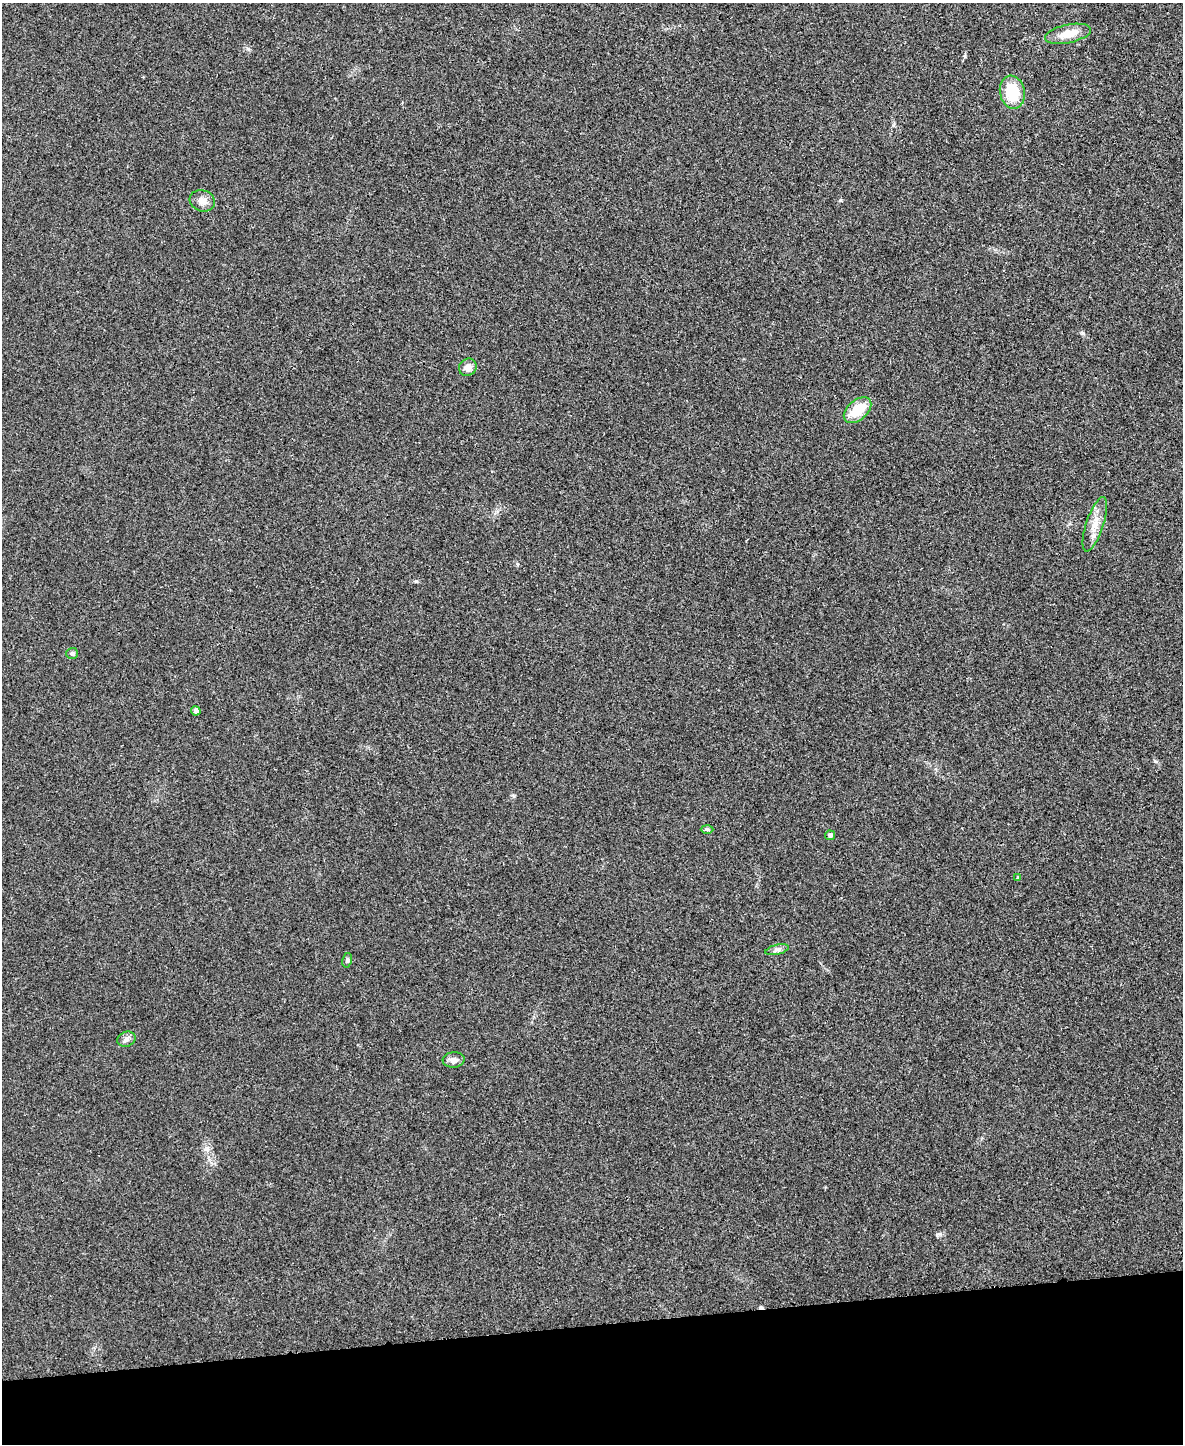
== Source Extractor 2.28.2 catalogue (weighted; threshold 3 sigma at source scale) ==
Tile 10 of 4 x 3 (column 2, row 3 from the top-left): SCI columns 1184-2364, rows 138-1579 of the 4730 x 4711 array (HDU 1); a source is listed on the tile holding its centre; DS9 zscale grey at full resolution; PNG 1185 x 1446 px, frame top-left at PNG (2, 3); each listed source drawn as its Kron ellipse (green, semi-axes under 4 px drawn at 4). Shown black and unused: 8% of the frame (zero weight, under 3 of 4 exposures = <1% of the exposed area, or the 3 px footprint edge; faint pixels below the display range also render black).
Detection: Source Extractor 2.28.2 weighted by HDU 2 'WHT'; one run over the whole footprint, this tile lists its part. Background 0.0241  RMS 0.006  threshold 0.0268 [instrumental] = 3 sigma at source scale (4.5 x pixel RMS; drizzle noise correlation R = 1.50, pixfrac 1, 0.05/0.05 arcsec/px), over >= 5 px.
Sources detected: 16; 1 cosmic-ray / hot-pixel residue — neither listed nor drawn; the other 15 listed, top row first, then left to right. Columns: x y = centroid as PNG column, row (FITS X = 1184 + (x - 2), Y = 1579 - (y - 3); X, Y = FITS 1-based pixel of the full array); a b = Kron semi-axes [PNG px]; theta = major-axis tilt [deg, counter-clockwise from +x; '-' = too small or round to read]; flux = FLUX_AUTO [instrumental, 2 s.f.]
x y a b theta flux
1068 34 23 9 12 9.5
1012 92 17 12 -79 19
202 201 13 10 -17 4.5
468 367 9 8 - 3.8
857 410 16 10 40 15
1095 524 28 8 72 8
72 653 6 5 - 1
196 711 4 4 - 2.3
707 829 6 4 -1 1
830 835 5 5 - 1.9
1018 878 4 4 - 0.68
777 950 12 5 13 2
347 960 7 5 79 1.2
126 1039 9 7 22 2.1
454 1060 11 7 6 3
Unlisted compact peaks at least as high as the median listed source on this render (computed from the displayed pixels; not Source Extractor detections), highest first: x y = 416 581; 840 200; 940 1234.